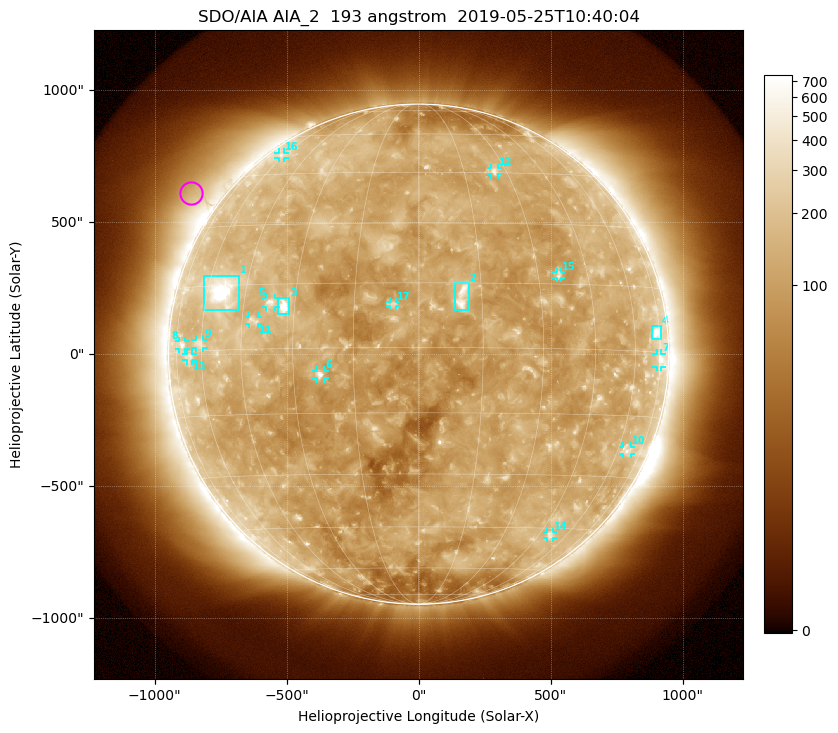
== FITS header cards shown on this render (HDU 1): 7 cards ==
TELESCOP= 'SDO/AIA'
INSTRUME= 'AIA_2'
WAVELNTH=                  193
WAVEUNIT= 'angstrom'
DATE-OBS= '2019-05-25T10:40:04.84'
CTYPE1  = 'HPLN-TAN'
CTYPE2  = 'HPLT-TAN'

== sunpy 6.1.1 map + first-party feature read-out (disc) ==
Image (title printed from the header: SDO/AIA AIA_2  193 angstrom  2019-05-25T10:40:04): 1024 x 1024 px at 2.4 arcsec/px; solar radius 947 arcsec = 395 px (full disc in frame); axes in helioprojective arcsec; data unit not stated in the header (colour bar unlabelled)
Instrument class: DISC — disc imager (sunpy class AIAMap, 193 A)
Bright regions (active regions / flare kernels): reference = the median radial profile (limb darkening/brightening removed); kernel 9 px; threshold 5 sigma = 180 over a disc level ~113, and >= 1.15x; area >= 12 px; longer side >= 9 px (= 22 arcsec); searched inside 0.97 R_sun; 17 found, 17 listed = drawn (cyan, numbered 1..; 13 of them under ~33 arcsec drawn as corner ticks so the feature stays visible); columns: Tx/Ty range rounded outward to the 5 arcsec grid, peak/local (2 s.f.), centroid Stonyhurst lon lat
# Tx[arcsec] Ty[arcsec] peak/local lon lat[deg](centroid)
1 -815..-680 165..300 22 -54 +14
2 135..190 165..270 6.8 +10 +12
3 -535..-490 150..210 9.1 -33 +10
4 880..920 55..105 5.9 +72 +4
5 -580..-540 180..210 4.5 -37 +11
6 -390..-355 -90..-60 5.5 -23 -6
7 900..920 -50..5 3.8 +74 -2
8 -910..-880 20..50 3.3 -71 +2
9 -845..-815 25..55 3 -61 +2
10 775..805 -380..-350 2.8 +65 -23
11 -640..-610 115..145 3 -41 +7
12 275..300 680..705 3.3 +26 +46
13 -880..-855 -25..5 2.7 -66 -1
14 485..510 -695..-675 3 +51 -47
15 520..540 285..310 3.2 +36 +17
16 -530..-505 745..765 2.2 -62 +52
17 -110..-85 180..200 3.7 -6 +10
Off-limb structures (1.02-1.3 R_sun): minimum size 162 px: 6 found; the strongest spans PA ~35..70 deg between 1.02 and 1.3 R_sun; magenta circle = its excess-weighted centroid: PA ~55 deg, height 1.12 R_sun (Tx ~-865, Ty ~610 arcsec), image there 2.1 x the reference